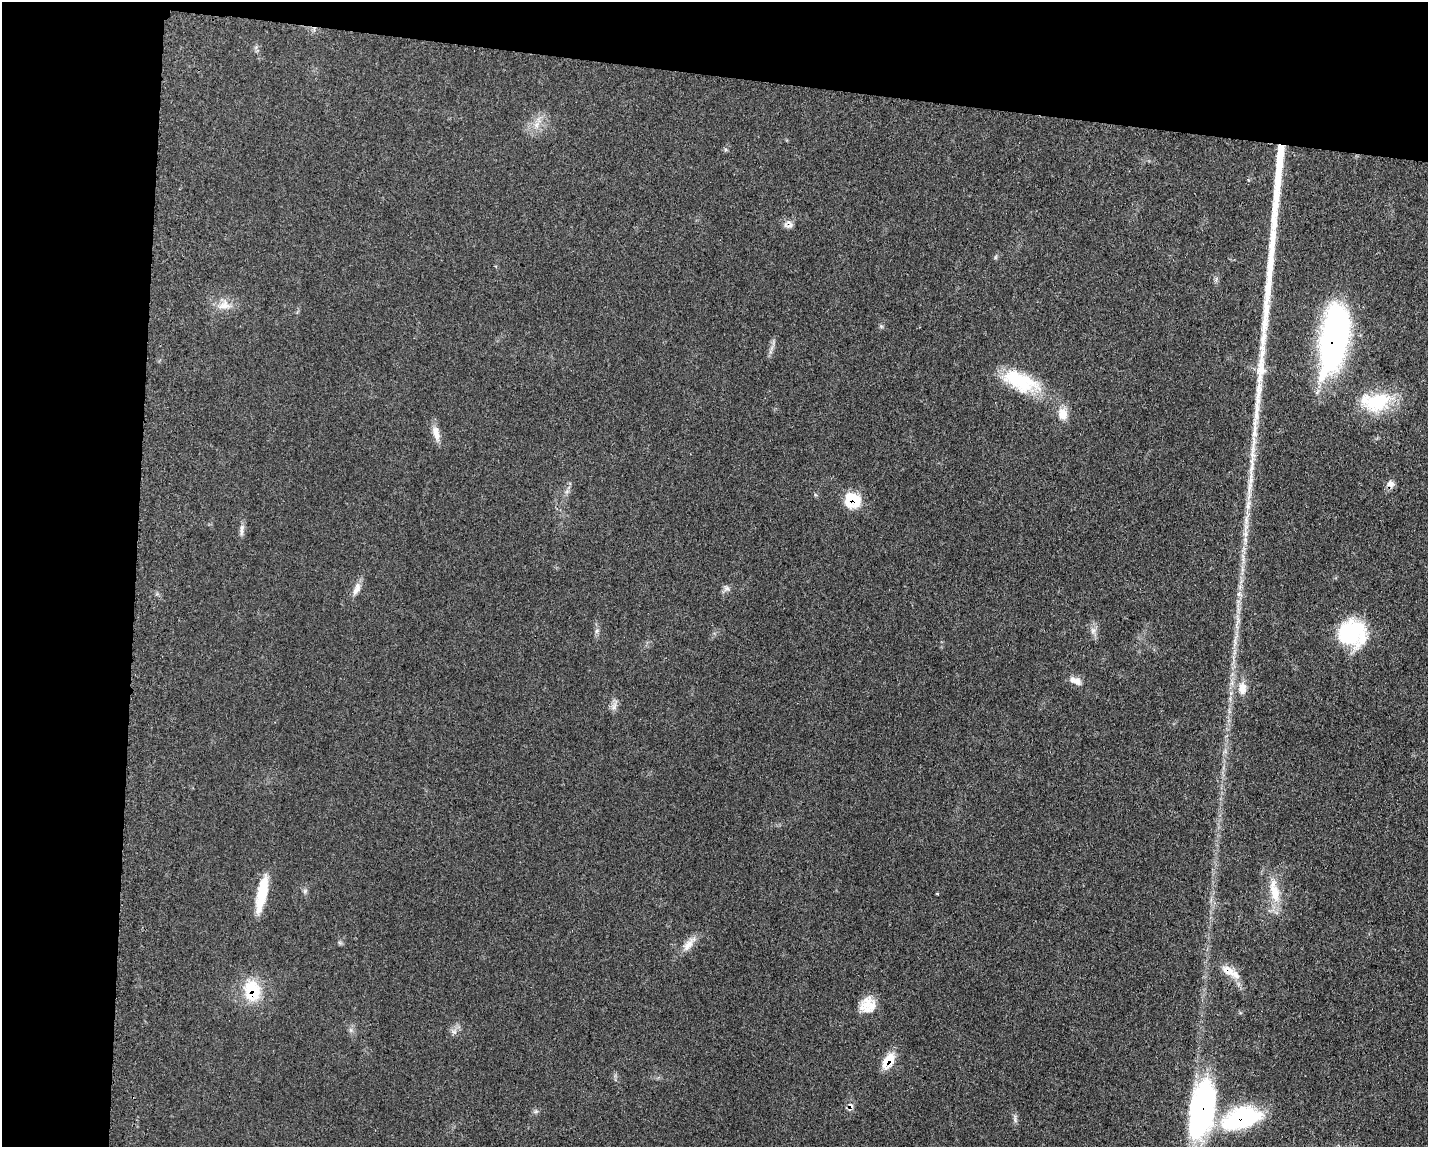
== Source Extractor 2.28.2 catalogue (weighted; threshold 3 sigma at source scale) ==
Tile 1 of 3 x 4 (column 1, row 1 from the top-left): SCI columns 234-1659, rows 3449-4593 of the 4682 x 4609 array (HDU 1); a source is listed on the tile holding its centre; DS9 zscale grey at full resolution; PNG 1430 x 1149 px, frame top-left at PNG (2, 2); no overlay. Shown black and unused: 16% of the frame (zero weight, under 3 of 5 exposures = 4% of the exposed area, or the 3 px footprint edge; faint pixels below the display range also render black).
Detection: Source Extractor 2.28.2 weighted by HDU 2 'WHT'; one run over the whole footprint, this tile lists its part. Background 0.0609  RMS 0.0061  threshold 0.0274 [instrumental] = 3 sigma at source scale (4.5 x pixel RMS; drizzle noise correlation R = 1.50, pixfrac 1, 0.05/0.05 arcsec/px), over >= 5 px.
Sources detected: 39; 1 inside a brighter object's white glare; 2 cosmic-ray / hot-pixel residue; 3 long thin detections or spike segments (spike, bleed or trail) — not listed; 1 inside a brighter listed object's ellipse — not listed separately; the other 32 listed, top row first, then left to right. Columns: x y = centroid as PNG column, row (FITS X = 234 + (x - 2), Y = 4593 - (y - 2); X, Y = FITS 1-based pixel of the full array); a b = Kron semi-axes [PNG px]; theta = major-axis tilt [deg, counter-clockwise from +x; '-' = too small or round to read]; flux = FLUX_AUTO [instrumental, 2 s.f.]
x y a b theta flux
536 125 8 7 - 3.1
1272 241 47 9 85 13
224 305 19 11 10 6.8
1266 312 66 9 86 18
1334 338 67 24 79 170
1021 381 43 24 -21 32
1377 401 37 24 13 34
1063 414 15 12 -84 7
436 433 21 8 -77 5.4
1390 484 10 9 - 3.1
1250 487 22 6 82 6.5
852 500 18 17 - 17
242 529 15 5 86 2.7
1245 534 9 6 72 2.5
727 588 7 6 - 1.8
357 589 18 8 66 4.6
1093 630 9 7 90 2.6
597 631 7 4 88 1.4
1352 633 31 28 -14 42
1076 681 15 8 -21 4.6
1242 688 17 11 90 6.8
614 707 7 4 72 1.8
1274 891 34 12 -77 15
262 894 44 10 78 20
688 945 21 9 52 5.9
1230 970 23 8 -54 8.2
252 991 27 21 -79 24
871 1007 26 13 49 10
454 1032 7 5 -42 1.5
888 1061 17 10 56 13
1203 1107 60 30 83 110
1241 1118 46 23 16 59
Overlapping masked pixels (flux is a lower limit): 8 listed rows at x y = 1334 338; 1390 484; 852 500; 1230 970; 252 991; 888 1061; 1203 1107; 1241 1118
Unlisted compact peaks at least as high as the median listed source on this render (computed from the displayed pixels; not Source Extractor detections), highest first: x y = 1015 1120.